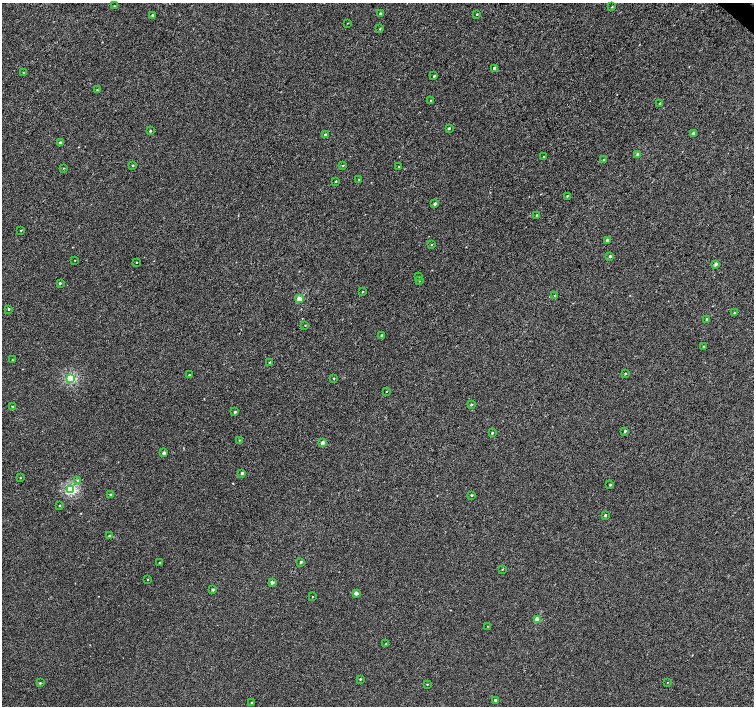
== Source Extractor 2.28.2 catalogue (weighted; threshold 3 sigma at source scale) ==
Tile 10 of 4 x 4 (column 2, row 3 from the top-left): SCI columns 1511-3013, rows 1640-3046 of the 6023 x 6028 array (HDU 1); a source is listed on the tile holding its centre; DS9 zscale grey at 2 x 2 block average (1 PNG px = mean of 2 x 2 image px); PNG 756 x 708 px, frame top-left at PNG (2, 3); each listed source drawn as its Kron ellipse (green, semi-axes under 4 px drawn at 4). Shown black and unused: <1% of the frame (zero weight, under 3 of 4 exposures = <1% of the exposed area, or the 3 px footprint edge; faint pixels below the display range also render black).
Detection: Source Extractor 2.28.2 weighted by HDU 2 'WHT'; one run over the whole footprint, this tile lists its part. Background 2.34e-04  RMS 0.0024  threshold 0.0107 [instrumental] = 3 sigma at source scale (4.5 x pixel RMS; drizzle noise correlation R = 1.50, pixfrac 1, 0.0396/0.0396 arcsec/px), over >= 5 px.
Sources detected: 91; all 91 listed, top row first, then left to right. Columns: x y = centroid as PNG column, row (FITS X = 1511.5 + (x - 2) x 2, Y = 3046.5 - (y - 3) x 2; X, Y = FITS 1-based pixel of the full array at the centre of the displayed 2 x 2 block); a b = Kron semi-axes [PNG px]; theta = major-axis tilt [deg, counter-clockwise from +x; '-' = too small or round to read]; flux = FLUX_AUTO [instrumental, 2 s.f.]
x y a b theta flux
114 6 2 2 - 0.29
612 7 3 2 - 0.35
380 13 3 2 - 0.63
477 14 3 2 - 0.44
152 15 2 2 - 1.2
347 23 2 2 - 0.19
380 29 3 2 - 0.51
494 68 3 2 - 1.5
23 72 2 2 - 0.26
434 76 2 2 - 0.72
97 90 3 2 - 0.44
431 101 3 2 - 0.92
660 103 3 3 - 0.66
449 128 3 2 - 0.76
150 131 2 2 - 0.77
693 133 3 2 - 1.7
325 135 3 2 - 2.2
60 143 3 2 - 2.8
638 155 3 2 - 3.9
544 156 2 2 - 0.28
604 160 3 2 - 0.76
133 165 3 3 - 0.58
343 165 3 3 - 0.49
399 167 2 2 - 0.27
63 168 3 2 - 0.37
359 180 3 2 - 0.44
335 181 3 2 - 0.54
567 196 2 2 - 0.41
435 204 2 2 - 1.6
537 215 2 2 - 0.79
21 230 3 2 - 0.34
607 240 2 2 - 1.3
431 245 3 3 - 0.44
610 256 3 2 - 0.95
75 260 2 2 - 0.21
136 262 2 2 - 0.29
716 264 3 3 - 1.9
419 277 2 2 - 0.22
419 281 3 2 - 0.23
60 283 3 2 - 0.83
363 292 3 2 - 0.5
555 296 3 2 - 0.55
299 299 3 3 - 8.4
9 309 3 2 - 0.54
734 313 3 2 - 0.35
707 319 2 2 - 1.3
305 325 3 2 - 0.23
382 335 3 3 - 0.71
703 346 3 3 - 0.53
12 360 3 2 - 0.36
270 363 2 2 - 1.2
625 374 3 2 - 0.6
189 375 2 2 - 0.5
70 378 3 3 - 43
334 378 2 2 - 0.33
386 391 2 2 - 0.31
471 405 3 2 - 0.7
12 407 3 2 - 0.49
235 412 2 2 - 1.1
625 431 3 2 - 0.85
492 433 3 2 - 0.57
239 440 2 2 - 0.27
322 443 3 2 - 4
164 453 2 2 - 2.5
242 473 3 2 - 1.5
20 478 2 2 - 0.3
77 480 3 3 - 0.47
610 485 3 3 - 0.52
71 490 3 3 - 44
110 495 3 2 - 1
471 495 3 2 - 0.62
59 506 2 2 - 0.39
605 515 3 2 - 0.8
109 536 3 2 - 0.47
160 562 3 3 - 0.36
301 562 2 2 - 1.2
502 569 3 2 - 0.32
147 579 2 2 - 0.32
272 582 2 2 - 2.1
213 590 3 2 - 1.2
356 593 3 2 - 3.4
313 597 2 2 - 0.33
537 619 3 2 - 6.7
488 626 2 2 - 0.22
386 644 2 2 - 0.27
360 679 3 2 - 0.51
667 682 2 2 - 0.23
40 683 3 2 - 0.59
427 684 3 2 - 0.35
495 700 2 2 - 0.87
252 702 2 2 - 0.71